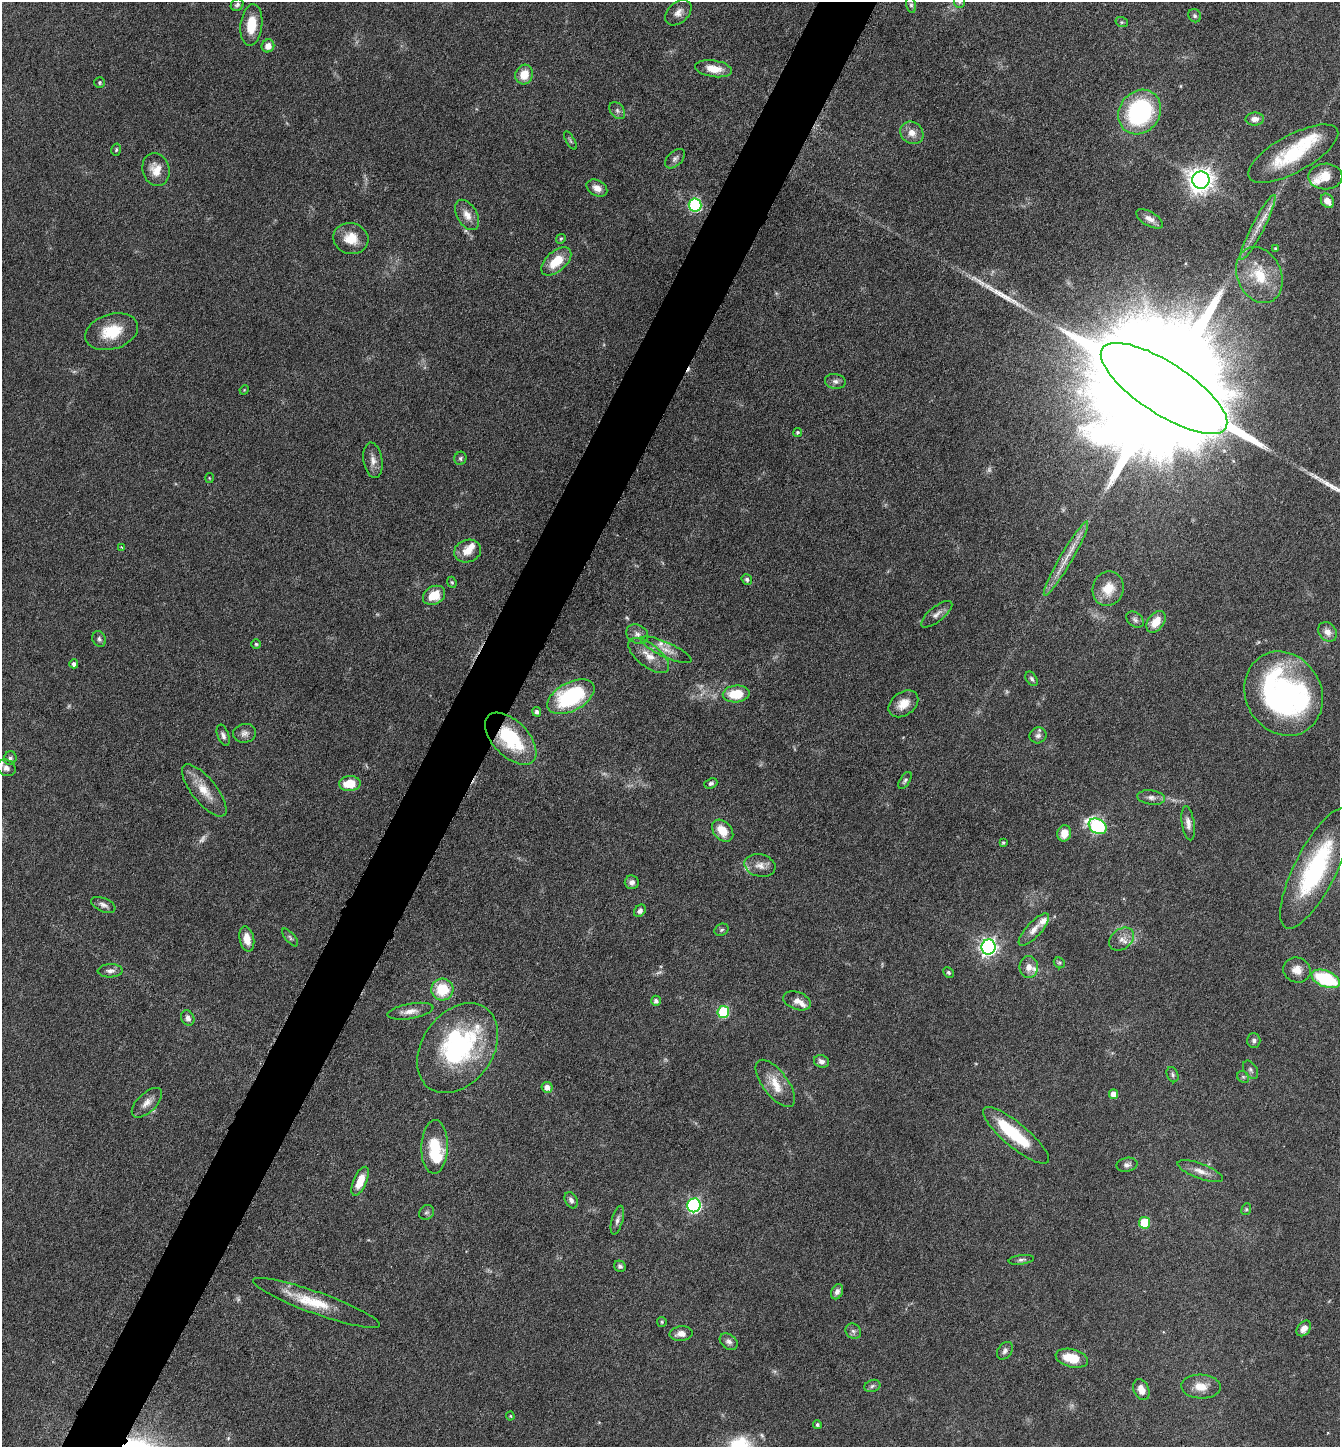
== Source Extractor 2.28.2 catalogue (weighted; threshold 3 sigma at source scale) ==
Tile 7 of 4 x 4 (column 3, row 2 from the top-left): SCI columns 2828-4165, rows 2891-4335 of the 5791 x 5781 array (HDU 1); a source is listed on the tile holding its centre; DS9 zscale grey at full resolution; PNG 1342 x 1449 px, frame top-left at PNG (2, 2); each listed source drawn as its Kron ellipse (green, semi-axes under 4 px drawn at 4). Shown black and unused: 4% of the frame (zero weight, under 4 of 8 exposures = <1% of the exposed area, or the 3 px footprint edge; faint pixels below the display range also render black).
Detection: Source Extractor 2.28.2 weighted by HDU 2 'WHT'; one run over the whole footprint, this tile lists its part. Background 0.0767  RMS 0.0031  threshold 0.0126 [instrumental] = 3 sigma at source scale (4.09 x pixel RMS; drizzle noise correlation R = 1.36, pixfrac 0.8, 0.05/0.05 arcsec/px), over >= 5 px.
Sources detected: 169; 11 too faint to see at this stretch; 3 inside a brighter object's white glare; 1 cosmic-ray / hot-pixel residue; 2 long thin detections or spike segments (spike, bleed or trail) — neither listed nor drawn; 12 inside a brighter listed object's ellipse — not listed separately; the other 140 listed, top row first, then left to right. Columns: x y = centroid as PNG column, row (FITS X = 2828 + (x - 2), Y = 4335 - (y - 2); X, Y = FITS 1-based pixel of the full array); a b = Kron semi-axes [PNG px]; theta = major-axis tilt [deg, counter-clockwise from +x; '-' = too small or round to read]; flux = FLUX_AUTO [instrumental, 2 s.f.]
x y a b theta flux
959 2 6 5 - 0.5
237 5 7 5 36 0.75
911 5 8 5 -75 0.59
678 12 15 10 44 2.2
1195 16 7 6 - 0.6
1122 22 6 5 - 0.42
251 25 21 11 83 7
268 46 6 6 - 2.3
714 69 18 8 -9 4.4
524 75 10 8 66 4.4
100 83 5 5 - 0.43
617 111 9 6 -52 0.98
1140 112 23 20 52 37
1255 119 9 6 1 1.9
912 133 12 10 -38 2.8
570 140 10 4 -61 0.5
116 150 6 4 74 0.45
1293 154 50 18 29 19
675 159 12 7 44 1.1
156 170 17 13 -74 4.4
1325 176 17 13 1 5
1201 180 8 8 - 280
597 188 11 7 -29 2.3
1327 201 8 6 -56 2.8
695 205 6 6 - 44
467 215 16 10 -60 2.8
1149 219 15 7 -30 1.8
1258 227 36 6 63 4
351 238 18 15 -14 5.5
561 239 5 4 - 0.35
1275 248 4 4 - 0.37
556 261 18 10 42 7
1259 275 29 22 -66 10
112 332 27 17 17 9.6
835 381 10 7 -7 1.2
1164 388 73 26 -33 33000
244 390 5 4 - 0.27
798 432 4 4 - 0.46
460 458 6 6 - 0.64
373 460 18 9 -80 2.3
209 478 5 3 - 0.24
121 547 4 3 - 0.27
468 551 14 11 18 3.4
1066 559 43 6 60 5
747 579 5 5 - 0.74
452 582 6 4 -67 0.4
1108 589 17 15 69 6.1
434 595 12 9 29 6.2
937 614 19 7 39 1.8
1135 620 10 6 -39 1.1
1156 622 12 8 52 4.5
1328 632 10 8 -51 2.3
637 634 11 9 -27 1.6
99 639 8 6 -65 0.84
256 644 5 5 - 0.4
666 650 27 7 -24 3.1
649 656 24 11 -38 4.4
74 664 4 4 - 1.1
1032 679 8 5 -57 0.68
736 694 13 8 4 8.3
1284 694 43 38 -61 77
571 697 26 14 28 29
903 704 16 11 36 3.9
537 712 5 4 - 0.87
245 733 11 9 9 1.5
223 735 11 5 -70 1
1038 735 8 8 - 1.1
511 739 32 17 -46 21
10 758 7 6 - 0.9
6 768 10 8 -28 1.5
905 780 9 5 57 0.67
711 783 7 5 22 0.71
350 784 10 7 3 6.4
204 790 32 12 -51 5.8
1151 797 14 7 -7 1.5
1188 823 17 6 -82 1.8
1098 826 9 7 -30 45
723 831 12 9 -48 5.4
1064 833 8 7 - 3.6
1003 843 4 3 - 0.32
760 865 15 11 -14 2.6
1316 869 66 21 63 41
632 882 7 6 - 1.2
103 905 13 6 -23 1.3
640 911 7 5 49 0.99
721 930 7 5 30 0.6
1034 930 21 7 47 2.5
290 937 11 5 -49 0.72
247 939 13 7 -79 3.6
1121 939 13 10 36 2.3
988 947 7 7 - 120
1059 963 6 5 - 0.46
1029 967 11 9 -89 2.4
1297 970 14 12 -23 3.3
110 971 12 6 2 1.3
948 972 6 4 -44 0.56
1326 979 15 8 -22 22
442 989 11 11 - 9.9
656 1001 5 5 - 1
797 1001 14 8 -19 2.1
410 1011 23 7 10 2.7
723 1012 6 6 - 21
188 1018 8 6 -64 1.2
1254 1041 7 6 - 0.89
458 1048 49 35 54 48
822 1061 8 6 -22 1.2
1251 1070 10 6 -58 0.88
1173 1075 8 5 -67 0.62
1243 1077 6 5 - 0.52
775 1083 28 12 -53 5.8
547 1087 5 5 - 1.8
1113 1094 5 4 - 2.2
147 1103 19 9 44 2.6
1016 1135 42 12 -40 15
435 1147 27 13 88 12
1127 1165 10 7 10 1.1
1200 1171 24 7 -20 2.9
360 1181 15 6 66 4.8
571 1200 8 6 -63 1
694 1205 7 6 - 57
1246 1209 6 4 68 0.41
427 1212 8 7 - 0.73
617 1220 15 5 74 1.1
1144 1223 6 5 - 11
1021 1260 13 4 8 0.82
620 1266 6 5 - 0.66
837 1292 8 5 65 1.2
316 1303 67 11 -20 11
662 1322 5 4 - 0.35
1304 1328 9 6 51 2.1
853 1331 8 7 - 0.92
681 1334 11 7 6 2.2
729 1342 10 7 -39 1.2
1005 1351 10 7 55 1
1072 1358 16 9 -13 7.4
872 1386 8 6 19 0.73
1201 1386 20 12 -2 4.2
1141 1390 11 7 -67 2.9
510 1416 4 4 - 0.34
817 1425 4 4 - 0.55
Overlapping masked pixels (flux is a lower limit): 1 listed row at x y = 511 739
Isophote crosses this tile's border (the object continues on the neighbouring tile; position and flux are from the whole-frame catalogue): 1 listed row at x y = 959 2